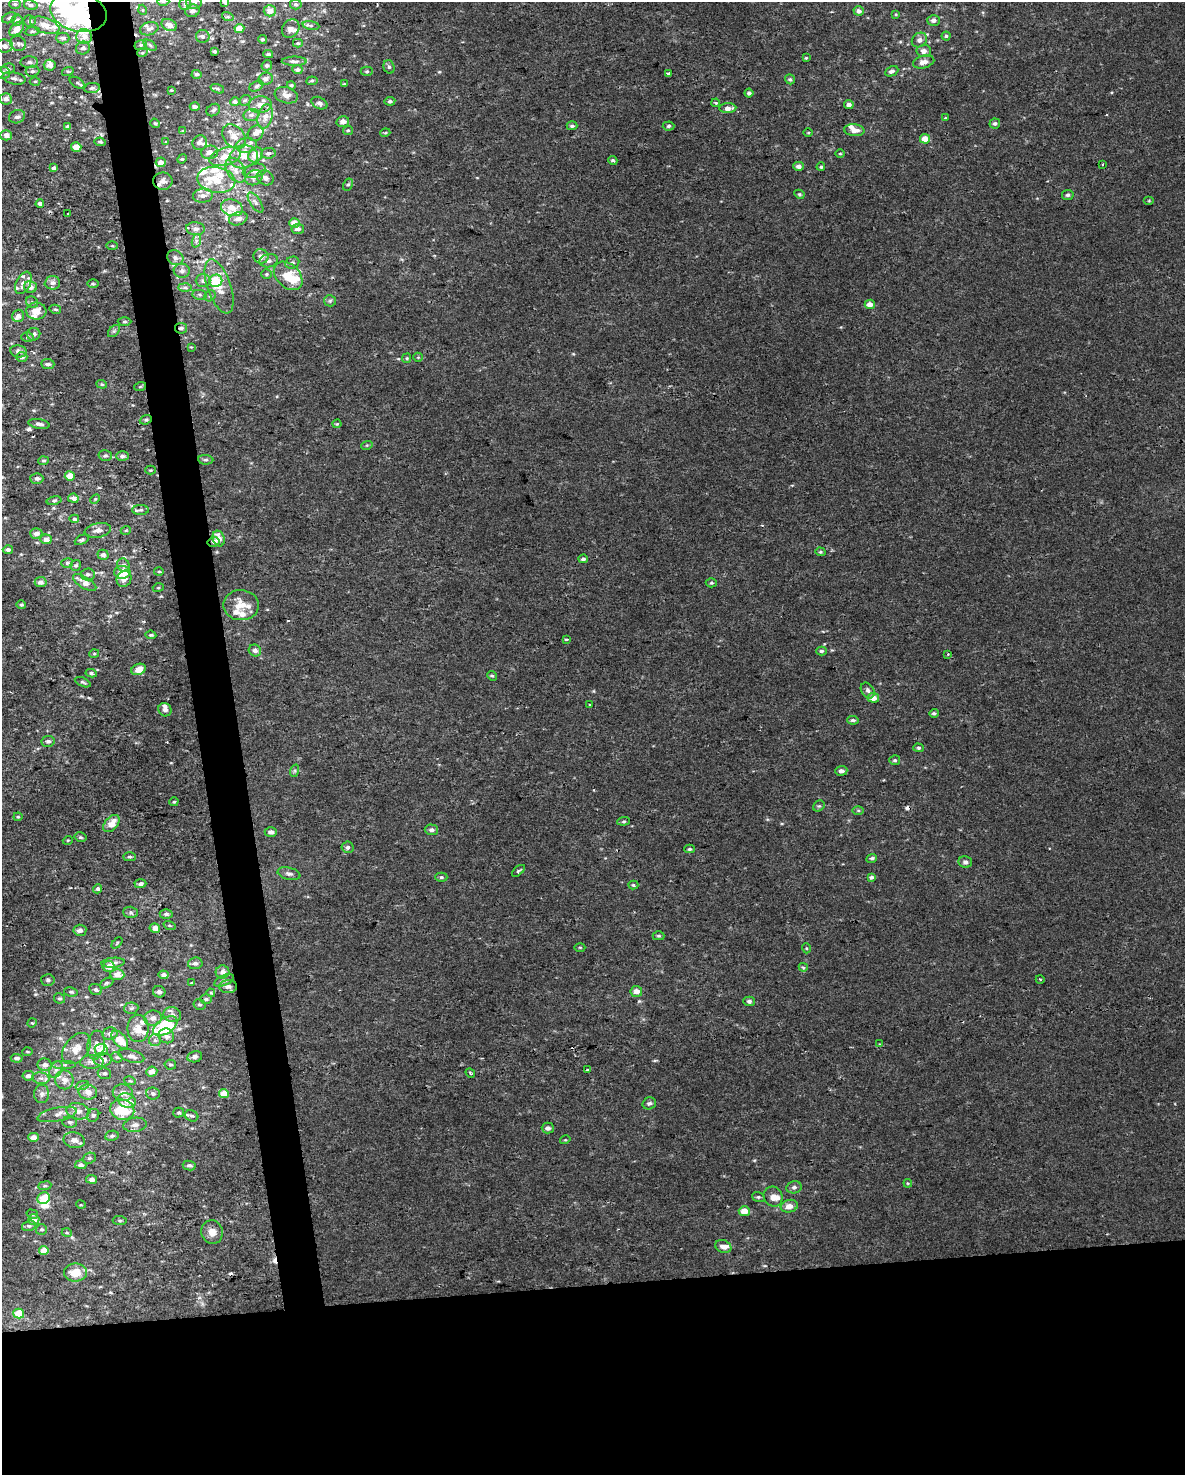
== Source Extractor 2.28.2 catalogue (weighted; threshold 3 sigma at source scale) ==
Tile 11 of 4 x 3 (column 3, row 3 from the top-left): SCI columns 2368-3550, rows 62-1534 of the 4734 x 4497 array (HDU 1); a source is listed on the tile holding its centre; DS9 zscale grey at full resolution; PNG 1187 x 1477 px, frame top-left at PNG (2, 2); each listed source drawn as its Kron ellipse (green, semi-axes under 4 px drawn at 4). Shown black and unused: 16% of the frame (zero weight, under 2 of 3 exposures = <1% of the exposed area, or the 3 px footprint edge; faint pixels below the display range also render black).
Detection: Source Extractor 2.28.2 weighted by HDU 2 'WHT'; one run over the whole footprint, this tile lists its part. Background 0.00219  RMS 0.0032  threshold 0.0143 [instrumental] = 3 sigma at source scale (4.5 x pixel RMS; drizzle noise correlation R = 1.50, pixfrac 1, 0.0396/0.0396 arcsec/px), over >= 5 px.
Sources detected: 424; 6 inside a brighter object's white glare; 8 cosmic-ray / hot-pixel residue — neither listed nor drawn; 41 inside a brighter listed object's ellipse — not listed separately; the other 369 listed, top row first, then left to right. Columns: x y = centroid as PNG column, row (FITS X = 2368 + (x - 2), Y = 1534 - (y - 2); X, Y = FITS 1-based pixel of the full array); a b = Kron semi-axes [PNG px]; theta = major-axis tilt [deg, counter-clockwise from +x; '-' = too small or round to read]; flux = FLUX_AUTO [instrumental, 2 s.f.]
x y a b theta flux
163 2 6 4 0 0.56
194 2 8 6 4 1.1
225 2 4 4 - 1.6
15 4 6 5 - 0.52
185 4 6 5 - 0.68
296 4 6 5 - 0.8
31 5 7 5 -15 0.67
143 10 5 3 - 0.26
192 11 7 6 - 1.2
270 11 6 5 - 2.1
859 11 5 4 - 1.5
78 12 29 19 -14 40
896 14 4 3 - 0.27
228 17 6 4 -17 0.47
9 18 7 5 28 0.66
17 20 5 5 - 1.2
934 20 6 5 - 1.1
29 21 6 5 - 0.81
45 25 15 7 -20 3.4
169 25 8 5 -25 2
311 26 8 4 -9 0.69
239 28 5 4 - 3.4
17 29 9 5 41 2.7
149 29 9 6 16 1.1
291 29 10 8 53 1.4
32 31 7 3 8 0.44
84 36 7 7 - 2.3
203 36 7 6 - 0.88
946 36 4 4 - 0.45
63 38 6 5 - 0.95
262 39 4 4 - 0.51
919 40 8 7 - 1.3
18 43 8 7 - 1.1
298 43 5 4 - 0.43
141 45 6 5 - 0.57
150 45 7 4 -36 0.5
5 46 8 6 -5 1.6
83 48 7 6 - 1.1
215 51 4 3 - 0.61
924 51 7 6 - 1.5
142 53 5 3 - 0.35
268 54 5 4 - 0.47
806 58 4 3 - 0.31
294 61 12 4 -1 0.98
29 62 8 6 0 0.99
924 62 11 6 14 1.8
50 65 6 5 - 1.8
267 65 5 5 - 0.77
389 67 7 5 -72 0.71
8 69 7 5 16 0.83
297 70 5 4 - 0.87
32 71 7 5 3 0.79
68 71 6 4 17 0.4
367 71 6 4 0 0.54
892 71 7 5 26 0.88
3 73 7 6 - 0.94
668 73 3 3 - 0.52
197 74 5 4 - 0.74
14 78 12 6 -11 1.2
266 79 7 6 - 1.2
790 79 5 4 - 0.52
35 81 5 3 - 0.33
312 81 5 4 - 0.44
77 83 8 4 -33 0.65
344 84 4 4 - 0.32
291 85 4 4 - 0.51
256 86 7 5 28 0.58
92 88 8 5 10 0.73
217 89 7 4 -19 0.53
171 90 3 3 - 0.29
749 93 4 4 - 0.97
286 95 12 8 -16 1.8
6 99 6 5 - 1.7
245 100 6 5 - 0.52
390 101 5 4 - 0.67
235 102 5 4 - 0.98
319 103 8 5 -27 0.83
716 103 4 3 - 0.6
260 105 11 8 5 2.2
849 105 5 4 - 1.4
195 106 5 4 - 0.97
728 108 8 5 3 2
213 110 7 5 35 0.78
251 115 8 6 15 1
265 116 12 7 76 2.2
17 117 8 6 20 1.2
945 118 4 3 - 0.3
343 122 6 5 - 1.5
155 123 5 4 - 0.4
995 123 5 5 - 0.71
572 126 5 4 - 0.61
668 126 6 4 4 0.64
68 127 4 4 - 1.4
348 130 5 4 - 0.41
854 130 10 5 -5 2.3
183 131 4 3 - 0.4
808 132 5 3 - 0.29
256 133 8 7 - 1.4
385 133 5 3 - 0.33
6 135 5 5 - 2.3
234 136 13 10 -48 2.8
925 139 5 5 - 3.2
100 142 5 4 - 0.43
166 142 4 4 - 0.27
200 143 7 7 - 1.4
246 145 10 7 7 2.2
76 147 5 5 - 2.8
210 152 8 6 9 1.9
268 153 7 5 4 0.9
840 154 5 3 - 0.32
255 155 8 6 51 3.8
225 157 16 8 17 4.3
244 157 14 11 14 3.5
182 159 5 4 - 0.37
613 160 4 3 - 0.66
161 162 5 4 - 1.7
1102 164 3 2 - 0.34
799 166 5 4 - 1.4
821 167 4 4 - 0.46
53 168 4 4 - 0.72
236 170 13 9 -58 2.8
254 171 12 6 13 1.4
254 178 9 7 31 1.3
265 178 8 7 - 1
216 180 19 12 -10 7.5
163 181 10 8 1 1.6
348 185 6 4 61 0.5
799 194 5 4 - 0.51
1068 195 6 5 - 0.75
203 196 10 7 6 1.7
1149 201 5 3 - 0.32
255 202 12 5 -56 1.1
40 204 4 3 - 0.77
232 208 11 8 -18 3
68 214 3 2 - 0.33
238 219 9 6 18 1.6
294 223 5 5 - 2.8
195 229 9 6 -5 1.4
298 229 6 5 - 1.2
196 241 7 4 72 0.79
112 246 5 3 - 0.35
261 256 7 7 - 1.6
175 258 8 7 - 1.2
269 261 9 6 11 1.3
292 263 7 6 - 0.84
182 271 8 7 - 1.1
266 274 5 5 - 0.46
288 276 16 11 -45 7.6
203 281 7 6 - 1.1
216 281 7 6 - 9.6
23 283 12 7 62 2.1
52 283 8 6 4 1.3
93 284 6 4 0 0.44
219 286 28 11 -71 5.8
30 287 6 6 - 1.7
185 288 7 4 -1 0.8
200 295 7 5 -7 0.66
210 296 6 5 - 0.56
330 301 6 5 - 0.62
32 302 6 5 - 0.65
870 304 5 4 - 2.2
55 309 6 4 -13 0.51
36 311 10 8 2 3.2
18 316 6 6 - 1.7
124 322 7 3 0 0.44
181 328 6 5 - 1
114 331 7 4 45 0.56
34 334 6 6 - 0.96
27 337 6 5 - 0.62
191 347 4 3 - 0.26
18 351 8 6 -10 1.4
22 357 6 5 - 1.1
418 357 5 4 - 0.36
407 358 5 4 - 0.36
48 364 6 5 - 1
102 384 5 4 - 0.44
140 387 6 3 19 0.35
146 420 6 4 20 0.52
39 424 11 5 -9 1.1
337 424 4 4 - 0.34
367 445 6 3 17 0.39
105 456 6 5 - 0.75
122 456 6 5 - 0.84
206 460 7 5 -4 0.6
43 461 5 3 - 0.43
150 470 5 4 - 0.35
70 476 5 4 - 3.7
37 478 6 5 - 1.1
73 498 5 4 - 1.5
95 499 5 4 - 0.34
54 501 7 4 12 0.58
141 510 8 5 1 0.77
74 519 5 4 - 0.62
98 530 13 7 11 1.8
126 530 5 3 - 0.29
36 533 6 5 - 1.5
219 538 8 6 -70 2.8
46 539 6 5 - 1.6
82 540 8 4 27 0.65
214 542 6 4 14 0.84
8 550 5 4 - 0.87
820 552 5 4 - 0.44
103 555 5 5 - 1
583 559 5 4 - 0.76
67 563 6 4 14 0.61
76 565 6 5 - 0.55
123 565 7 6 - 1.4
122 572 8 6 0 6.1
159 572 5 3 - 0.34
88 574 7 6 - 0.86
124 579 8 7 - 1.6
41 582 6 5 - 1.3
85 583 13 5 -33 3.1
711 583 5 4 - 0.45
158 588 5 3 - 0.33
21 605 5 4 - 0.45
241 605 18 15 -1 5.1
151 635 5 3 - 0.48
567 639 4 3 - 0.49
255 650 6 5 - 1.4
822 651 5 4 - 0.59
94 654 5 3 - 0.37
948 654 3 3 - 0.28
139 669 7 5 23 3.1
91 673 6 4 -10 0.66
492 676 5 4 - 0.42
83 682 8 4 -25 0.56
868 690 8 6 -57 0.93
873 698 6 5 - 2.5
590 705 3 3 - 0.49
165 710 7 6 - 1.3
934 713 5 4 - 0.63
853 720 6 4 -8 0.76
48 741 6 5 - 0.86
919 748 5 4 - 0.51
895 760 5 5 - 0.57
294 771 6 4 71 0.5
841 771 6 5 - 1.2
174 802 4 4 - 0.36
819 806 6 5 - 0.49
858 811 6 4 0 0.44
18 817 4 4 - 0.36
624 821 6 4 5 0.51
111 824 10 6 47 3.7
431 830 6 5 - 1.1
271 832 6 5 - 1.2
80 837 6 4 -13 0.52
68 840 5 3 - 0.28
347 847 6 5 - 0.82
690 849 5 4 - 0.52
129 857 6 4 -1 0.54
872 858 5 4 - 0.63
965 862 7 6 - 1
518 871 8 3 40 0.51
289 874 11 6 -12 1.1
441 877 6 4 1 0.5
872 877 3 3 - 1.3
140 884 6 4 3 1.1
633 885 5 4 - 0.42
97 889 4 4 - 0.8
131 912 7 5 -2 0.7
166 914 6 5 - 0.83
169 925 6 3 -19 0.37
155 928 5 4 - 2.3
80 930 6 5 - 1.5
659 936 6 4 0 0.48
117 943 7 4 47 0.38
580 947 5 3 - 0.32
806 948 5 3 - 0.3
113 963 11 5 5 1.2
195 963 7 6 - 0.99
109 966 6 5 - 3.3
803 967 4 3 - 0.47
223 972 7 6 - 1.5
117 975 7 5 -3 3.5
163 975 5 4 - 1.3
1040 979 4 3 - 0.25
48 980 6 6 - 0.71
224 980 11 5 23 0.85
106 983 7 4 27 0.51
191 983 3 3 - 0.69
228 987 9 6 0 1.3
96 989 6 5 - 0.8
636 991 6 5 - 2.2
71 992 7 4 -9 0.56
159 992 6 5 - 0.8
211 993 4 3 - 0.3
59 998 5 5 - 0.58
206 999 6 4 0 0.68
749 1001 5 5 - 0.8
199 1005 6 5 - 0.53
131 1008 7 5 4 0.71
172 1015 9 7 -16 1.5
153 1018 9 7 7 1.9
32 1023 5 4 - 0.31
165 1026 14 7 33 25
138 1028 14 10 90 3.5
110 1034 7 6 - 1.2
166 1036 8 7 - 1.5
120 1040 11 6 -48 4.7
155 1040 6 6 - 0.95
880 1044 3 2 - 0.25
96 1045 14 8 83 2.7
76 1049 17 11 51 3.7
101 1050 6 6 - 3.4
27 1052 5 3 - 0.35
131 1056 13 6 -16 1.7
117 1057 6 5 - 0.5
195 1057 7 5 12 0.89
17 1058 6 4 -4 0.8
102 1059 9 7 0 2.4
92 1062 12 7 2 1.7
45 1065 7 6 - 1.4
64 1065 12 4 0 0.99
170 1065 6 5 - 0.59
56 1069 9 6 62 1.2
587 1070 3 2 - 0.44
152 1072 5 5 - 2.6
104 1073 6 5 - 0.8
470 1073 5 4 - 0.41
28 1076 6 4 8 1.1
41 1078 8 5 -7 1.1
64 1080 9 9 - 2.4
130 1081 6 3 -17 0.43
82 1086 7 4 20 0.65
88 1092 9 7 -7 2.4
123 1093 10 8 -12 2.1
153 1093 7 6 - 0.82
42 1094 9 7 87 1.2
224 1094 5 4 - 4.8
127 1100 9 7 -21 3.3
649 1103 7 6 - 0.85
122 1110 12 10 -15 12
78 1111 11 8 -14 2.5
179 1113 5 5 - 0.48
57 1115 20 6 11 2.3
93 1115 7 6 - 0.68
192 1116 7 5 -25 0.71
70 1122 7 5 -5 0.74
135 1125 12 7 8 1.5
548 1128 6 5 - 1.1
112 1136 7 5 10 0.79
33 1137 5 4 - 2
74 1140 10 8 -11 2.1
565 1140 5 3 - 0.31
89 1158 7 5 20 0.55
81 1165 6 4 -2 0.96
189 1165 6 4 -11 0.77
91 1179 5 4 - 1.7
908 1183 4 4 - 0.28
45 1186 6 3 8 0.44
794 1187 8 6 12 0.94
758 1197 6 5 - 0.53
773 1197 10 9 - 2.4
44 1198 6 5 - 7
81 1205 5 3 - 0.26
789 1206 9 6 12 2.4
744 1211 5 5 - 3.4
32 1214 6 4 -15 0.48
34 1219 5 5 - 2.7
120 1221 7 4 -5 0.51
29 1226 7 5 17 0.64
41 1229 5 5 - 0.61
212 1232 12 11 - 2.5
67 1233 5 3 - 0.34
723 1246 8 6 -23 1.7
44 1251 5 4 - 4.8
75 1273 11 9 -1 5.3
19 1314 5 5 - 7.2
Overlapping masked pixels (flux is a lower limit): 3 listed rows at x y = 78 12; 181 328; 214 542
Isophote crosses this tile's border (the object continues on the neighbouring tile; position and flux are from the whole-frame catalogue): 6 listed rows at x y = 163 2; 194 2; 225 2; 78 12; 3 73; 6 135